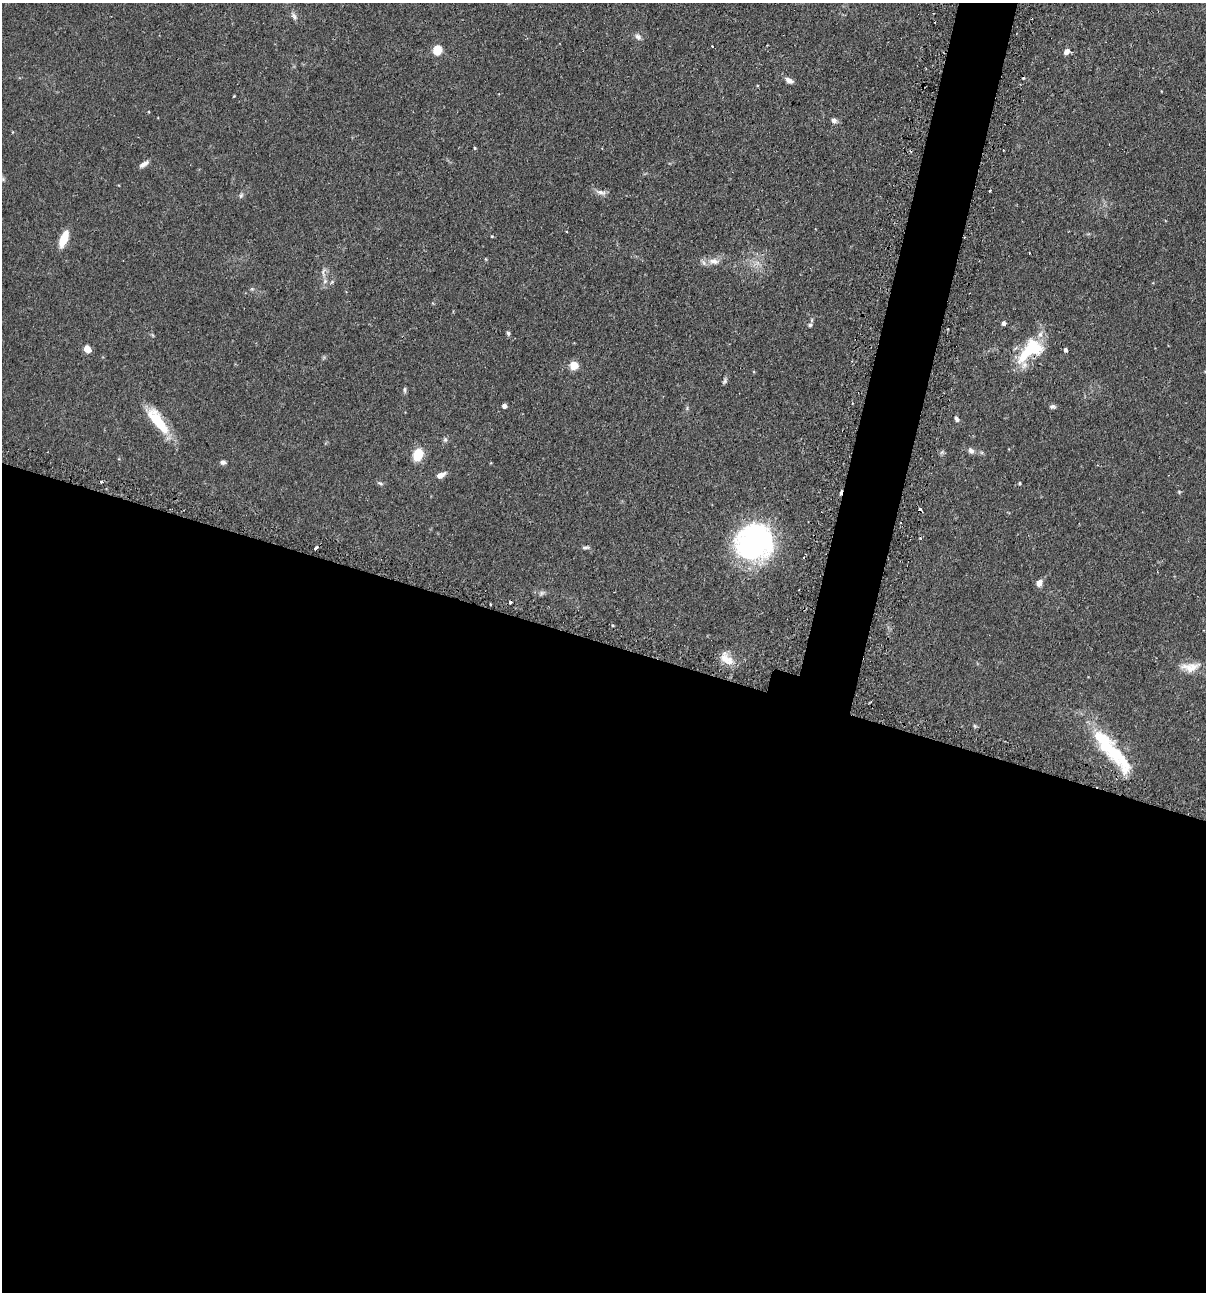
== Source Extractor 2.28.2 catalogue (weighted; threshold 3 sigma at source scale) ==
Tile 14 of 4 x 4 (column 2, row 4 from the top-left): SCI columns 1358-2561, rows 35-1324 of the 5247 x 5227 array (HDU 1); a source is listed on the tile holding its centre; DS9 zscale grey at full resolution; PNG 1208 x 1294 px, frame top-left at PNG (2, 3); no overlay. Shown black and unused: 53% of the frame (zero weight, under 2 of 3 exposures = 4% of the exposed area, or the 3 px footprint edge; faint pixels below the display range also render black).
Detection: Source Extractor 2.28.2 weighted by HDU 2 'WHT'; one run over the whole footprint, this tile lists its part. Background 0.115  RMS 0.0055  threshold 0.0248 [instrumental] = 3 sigma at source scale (4.5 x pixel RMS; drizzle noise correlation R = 1.50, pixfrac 1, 0.05/0.05 arcsec/px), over >= 5 px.
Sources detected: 61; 9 cosmic-ray / hot-pixel residue — not listed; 4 inside a brighter listed object's ellipse — not listed separately; the other 48 listed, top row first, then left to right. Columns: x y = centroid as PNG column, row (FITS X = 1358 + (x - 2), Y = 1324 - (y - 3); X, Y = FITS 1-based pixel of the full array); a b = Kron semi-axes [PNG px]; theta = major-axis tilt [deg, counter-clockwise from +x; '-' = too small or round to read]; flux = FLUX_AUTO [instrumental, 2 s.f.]
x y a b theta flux
294 16 11 6 -65 1.9
638 37 10 7 -49 1.9
712 46 3 2 - 0.94
437 50 9 8 - 9.3
1066 52 7 6 - 3
789 80 10 6 -28 2.6
834 120 7 6 - 1.7
474 148 5 3 - 0.54
144 164 13 5 32 2.6
601 192 16 5 -14 2.6
241 195 8 5 63 1.1
492 236 4 2 - 0.41
64 239 16 7 69 11
486 259 5 3 - 0.48
714 261 17 8 -3 4.7
323 272 14 6 81 2.4
1003 323 4 4 - 1.8
810 325 6 5 - 0.99
508 333 6 5 - 1
1032 347 25 23 5 22
87 349 6 5 - 9.8
1065 350 5 4 - 1.4
574 365 5 5 - 21
725 381 9 5 57 1.1
405 390 9 3 -89 0.96
504 406 4 4 - 2.6
1053 407 8 5 5 1.3
957 419 7 5 -52 1.4
157 420 40 12 -53 18
445 439 8 6 -89 1.2
971 451 8 6 -46 2
942 452 7 4 45 0.93
418 455 10 7 69 16
223 462 6 6 - 1.5
440 475 9 5 27 3.8
380 483 9 4 -25 1
1019 483 4 4 - 0.69
1179 492 6 3 -73 0.56
920 510 6 3 -45 1.9
754 542 33 30 33 130
586 547 12 4 0 1.1
316 548 4 3 - 2.2
1039 583 8 7 - 3.3
542 593 9 5 27 1.4
725 659 21 12 -73 7.3
1191 667 26 12 7 7.7
975 726 6 4 -46 0.72
1112 751 71 16 -50 39
Overlapping masked pixels (flux is a lower limit): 3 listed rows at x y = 1032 347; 920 510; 1112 751